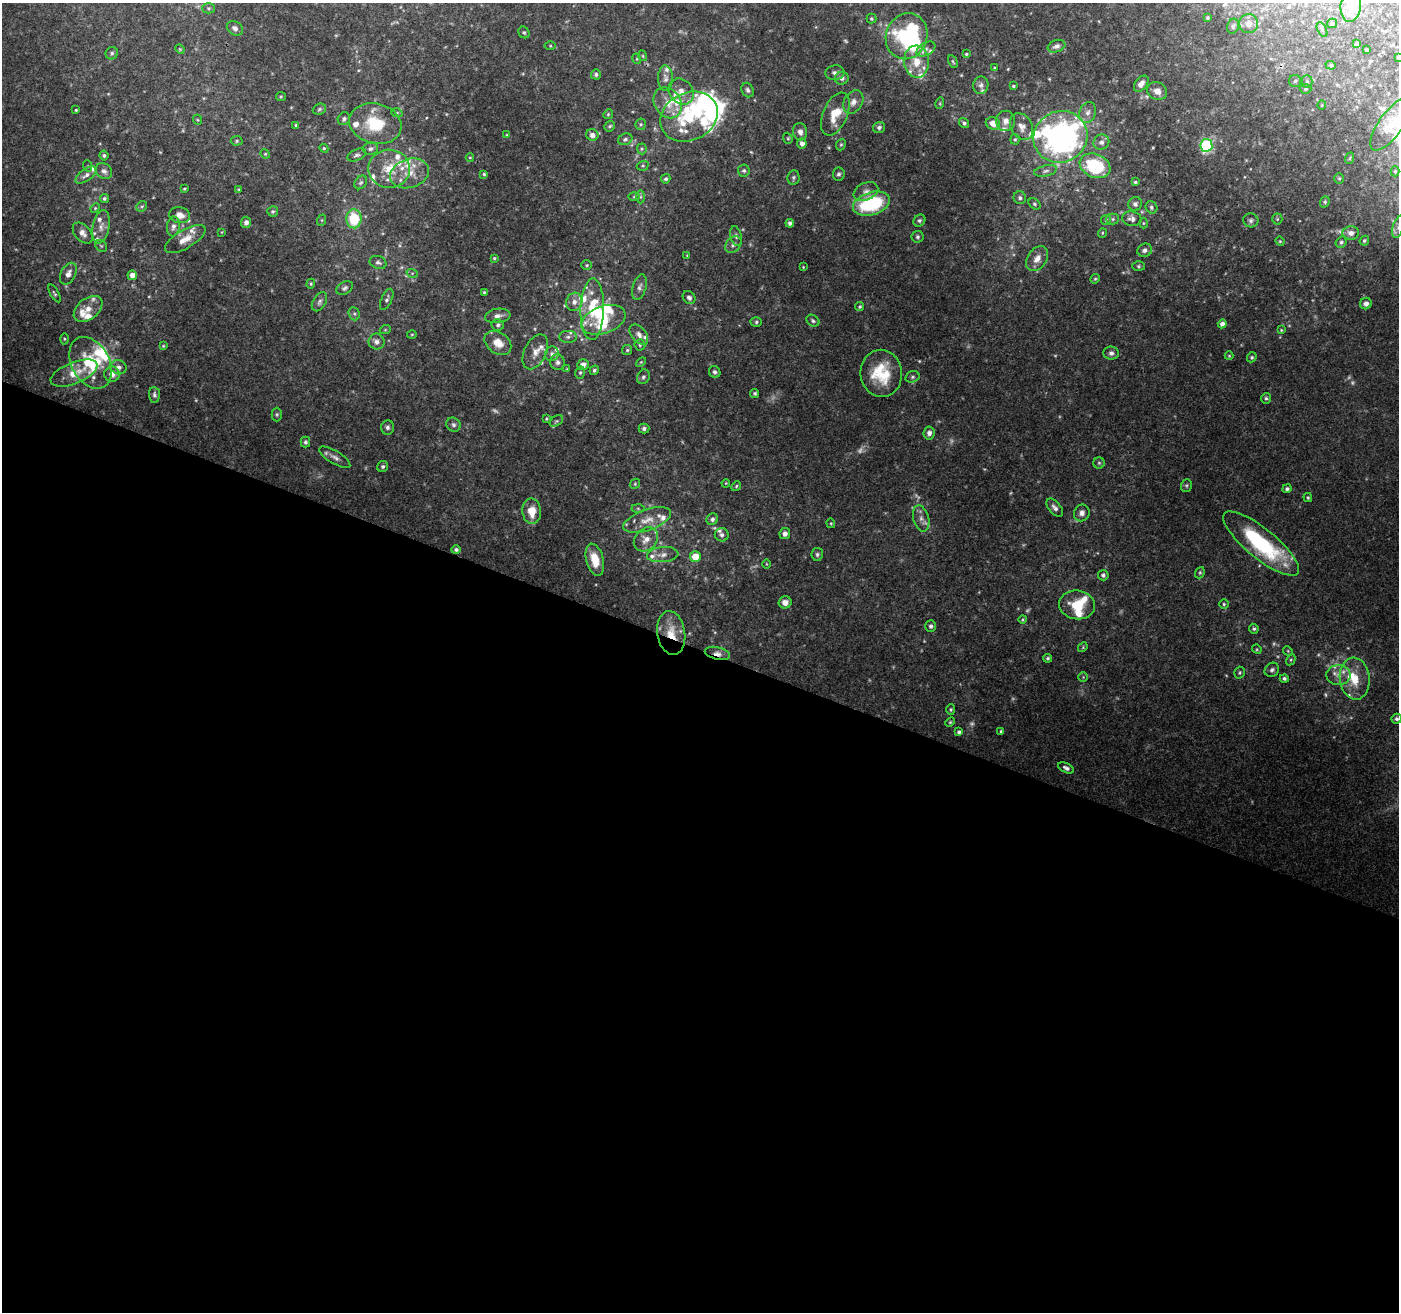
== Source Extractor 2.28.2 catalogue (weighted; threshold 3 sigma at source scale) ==
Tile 14 of 4 x 4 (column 2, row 4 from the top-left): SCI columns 1409-2805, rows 276-1585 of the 5600 x 5726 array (HDU 1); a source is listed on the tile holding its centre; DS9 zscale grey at full resolution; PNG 1401 x 1314 px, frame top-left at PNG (2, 3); each listed source drawn as its Kron ellipse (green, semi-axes under 4 px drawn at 4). Shown black and unused: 51% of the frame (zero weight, under 3 of 4 exposures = <1% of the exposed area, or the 3 px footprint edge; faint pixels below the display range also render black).
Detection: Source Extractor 2.28.2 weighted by HDU 2 'WHT'; one run over the whole footprint, this tile lists its part. Background 0.111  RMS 0.0061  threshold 0.0276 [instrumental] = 3 sigma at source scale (4.5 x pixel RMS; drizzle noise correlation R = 1.50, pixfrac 1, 0.0396/0.0396 arcsec/px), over >= 5 px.
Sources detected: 355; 23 too faint to see at this stretch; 7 inside a brighter object's white glare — neither listed nor drawn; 56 inside a brighter listed object's ellipse — not listed separately; the other 269 listed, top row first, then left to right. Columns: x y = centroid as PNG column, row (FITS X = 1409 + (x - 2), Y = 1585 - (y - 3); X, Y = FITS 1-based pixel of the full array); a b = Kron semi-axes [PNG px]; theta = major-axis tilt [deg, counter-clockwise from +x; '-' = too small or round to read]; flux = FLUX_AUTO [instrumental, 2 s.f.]
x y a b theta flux
1351 6 16 10 82 7.2
208 8 6 5 - 1.2
1207 18 3 3 - 0.84
871 19 5 5 - 0.85
1332 23 5 4 - 0.79
1248 24 9 9 - 4.4
1233 26 7 6 - 1.7
235 28 9 6 -35 2.3
1322 30 8 4 -62 1
524 32 6 5 - 1.1
907 36 23 20 69 54
1357 44 4 3 - 1.2
550 46 5 3 - 0.59
1056 46 9 6 19 2.8
180 49 5 4 - 0.64
926 49 10 6 30 2.5
1366 50 3 2 - 0.75
112 53 6 6 - 1.3
966 54 4 3 - 0.79
643 56 5 3 - 0.61
1398 57 3 2 - 0.38
637 59 5 3 - 0.7
916 62 16 12 -86 11
953 62 7 3 -63 0.77
1331 65 5 4 - 0.82
994 68 4 3 - 0.49
835 73 9 7 9 2.5
596 74 5 5 - 1.2
665 78 13 7 -88 2.9
842 78 7 6 - 2.4
1295 81 6 6 - 1.3
1307 82 6 5 - 1.4
1141 84 9 6 52 3.1
981 85 9 7 78 2.2
1013 86 3 3 - 0.8
1305 89 6 5 - 0.91
748 90 7 5 -65 1.7
1157 91 10 8 -30 4.4
681 92 14 11 -48 6.8
281 97 5 4 - 0.66
853 102 12 9 58 3.9
668 103 16 13 -56 10
940 103 6 3 73 0.64
1322 105 4 4 - 0.65
319 109 7 5 23 1.2
76 110 3 3 - 0.66
1088 112 11 8 69 3.3
397 113 6 3 -17 0.8
608 114 5 4 - 0.79
835 114 23 12 66 13
689 117 30 24 26 37
344 119 6 6 - 1.7
198 120 5 3 - 0.55
1006 121 10 9 - 4.2
964 123 5 4 - 1.4
993 123 7 6 - 5.9
375 124 26 20 -14 25
641 124 6 5 - 0.99
1391 124 31 12 54 11
296 125 3 3 - 0.63
610 126 5 5 - 1.1
1022 126 14 10 -60 5.2
879 128 6 5 - 1.6
800 132 9 7 -79 3
507 135 4 3 - 0.54
592 135 6 5 - 2.9
1060 137 27 25 27 190
788 138 6 4 -70 0.84
625 139 7 5 21 1.6
1015 139 5 4 - 0.93
237 141 6 4 3 0.98
1101 142 8 7 - 2.9
802 143 5 4 - 3.2
841 145 6 4 67 0.83
1206 145 6 6 - 68
324 148 4 4 - 0.85
371 149 7 6 - 1.9
642 149 5 5 - 0.93
265 154 5 4 - 0.66
104 155 5 4 - 1.1
357 155 10 5 23 1.7
470 158 4 3 - 0.51
1350 158 6 3 72 0.57
88 166 6 3 -71 0.6
643 166 6 4 19 0.91
1095 166 16 11 -22 36
389 169 21 19 -2 17
104 171 9 7 -40 2.7
744 171 6 6 - 1.3
1045 171 12 5 13 2
1395 171 5 4 - 0.79
410 173 20 14 19 12
484 174 4 4 - 0.8
839 174 6 6 - 1.3
86 175 12 6 35 3
793 178 7 6 - 1.4
1339 178 5 4 - 0.84
666 179 5 4 - 1.2
361 182 7 5 53 1.3
1135 182 4 3 - 0.93
184 189 3 3 - 0.73
238 189 3 3 - 0.54
866 191 13 8 24 3.8
634 197 6 4 2 0.79
640 197 6 4 89 1.1
104 198 4 4 - 1.2
1020 198 6 6 - 1.6
1325 202 6 4 70 1.1
871 204 19 11 17 48
1034 204 7 5 -41 1
1135 204 7 6 - 1.8
142 206 6 4 42 1.1
1151 207 6 5 - 1.3
95 208 5 4 - 0.66
273 211 5 5 - 1
180 215 10 8 -14 5.3
354 219 9 7 -87 25
1113 219 6 5 - 1.1
1132 219 10 7 -10 2.5
1277 219 5 5 - 0.9
322 220 6 4 72 0.7
1106 220 5 5 - 0.83
1251 220 7 7 - 1.6
919 221 6 5 - 1.3
246 222 6 5 - 2.4
790 223 4 4 - 1.4
1143 223 5 3 - 0.56
173 226 10 6 82 3
101 227 17 8 78 4.9
1398 227 11 5 73 2.3
222 232 4 2 - 0.42
83 233 12 8 -49 3.7
1102 233 5 3 - 0.56
1351 233 8 6 1 3.6
736 236 10 5 -76 1.8
917 237 6 6 - 1.3
185 239 23 9 31 7.3
1280 241 5 4 - 0.69
1364 241 5 4 - 1
1341 242 6 5 - 1.3
733 245 9 7 45 2.5
101 246 6 5 - 0.94
1145 250 7 6 - 2.5
687 255 3 3 - 0.44
494 258 4 4 - 0.8
1037 259 13 9 55 5.4
378 262 8 6 -21 2
587 265 5 4 - 0.87
1138 266 6 5 - 1
803 267 2 2 - 0.45
412 273 6 3 -18 0.84
68 274 12 7 63 3.5
132 275 4 4 - 4.4
1095 279 5 4 - 0.74
311 284 5 4 - 0.77
639 287 13 7 73 2.8
345 288 9 6 31 1.8
484 292 4 3 - 0.68
54 293 10 4 -60 1.2
689 297 7 6 - 2.1
387 299 11 5 65 1.8
319 302 10 6 59 2.2
574 302 9 8 - 3.8
1366 303 6 5 - 2.9
860 306 4 4 - 0.92
88 309 16 10 38 6.9
592 309 31 12 89 21
354 314 7 5 -69 1.3
498 316 13 7 8 3.3
603 320 23 13 19 20
813 321 7 5 -34 1.3
756 322 5 5 - 0.99
1222 324 4 4 - 2.7
498 325 6 5 - 1.3
385 330 5 3 - 0.58
1281 330 3 3 - 0.56
412 334 5 3 - 0.6
639 335 12 7 -50 3.4
568 337 9 6 0 1.9
65 339 5 3 - 0.77
377 342 8 8 - 3.1
498 343 15 10 -35 8.3
640 345 5 5 - 1.1
163 346 4 3 - 0.61
627 350 5 5 - 0.94
535 352 19 11 64 6
1111 353 8 6 -7 2.1
552 354 7 7 - 2.3
1229 356 4 4 - 0.64
1252 357 5 4 - 0.98
558 362 8 7 - 2.2
641 362 6 3 44 0.67
90 363 28 19 -61 29
583 365 6 5 - 4.2
119 367 8 7 - 2.9
567 369 4 3 - 0.51
594 370 5 4 - 1.4
715 372 6 5 - 1.6
74 373 25 10 22 12
580 373 6 5 - 1
881 373 23 21 -84 24
112 374 8 7 - 4.5
643 377 7 6 - 1.5
912 377 7 5 16 1.4
755 393 4 4 - 1.1
154 395 8 5 -84 1.6
1266 398 5 4 - 1.1
277 414 7 5 90 1.1
546 419 4 3 - 0.63
556 421 7 5 34 1.1
453 425 7 6 - 1.8
387 427 7 6 - 1.6
644 428 5 5 - 1.6
929 433 6 5 - 2.7
305 442 5 5 - 1.2
335 457 18 6 -31 3.1
1099 463 5 5 - 1
383 466 6 5 - 1.4
726 483 4 3 - 0.54
635 484 5 4 - 0.85
1186 485 6 5 - 0.96
736 486 5 4 - 0.78
1287 489 5 4 - 1.3
1308 498 4 3 - 0.78
638 508 6 4 -2 1
1055 508 11 6 -49 2.4
532 511 13 9 -86 9.8
1082 513 8 7 - 3.1
921 518 13 7 -75 3.8
712 519 6 5 - 1.9
647 520 25 10 19 9.5
831 523 5 4 - 0.72
785 534 5 5 - 2.7
722 535 7 6 - 2
646 539 13 10 43 6.2
1261 543 47 14 -39 62
456 550 4 4 - 1.4
817 554 6 6 - 1.4
663 555 16 7 5 4.4
695 557 5 5 - 9.5
595 560 16 8 -75 12
766 564 5 3 - 0.51
1200 573 6 4 69 0.93
1103 575 5 5 - 1.4
785 602 6 6 - 3.7
1224 604 5 4 - 0.89
1077 605 18 14 -7 16
1022 619 4 4 - 0.71
931 626 5 5 - 1.6
1254 629 5 4 - 1.2
671 633 22 14 -80 13
1083 647 5 4 - 0.67
1257 649 5 4 - 0.7
1288 651 5 4 - 0.68
717 653 13 6 -14 3.4
1048 658 4 4 - 1.1
1291 660 6 4 61 0.85
1272 670 8 6 44 1.7
1240 673 6 5 - 0.92
1338 675 12 10 -3 5.1
1083 677 4 4 - 0.7
1284 678 4 4 - 1.4
1355 679 21 15 -83 15
951 709 5 4 - 0.84
1397 719 5 5 - 1.5
950 722 5 4 - 0.76
1001 731 4 3 - 0.78
959 732 4 4 - 1.4
1066 768 8 4 -26 2.1
Overlapping masked pixels (flux is a lower limit): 2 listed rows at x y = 671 633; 717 653
Isophote crosses this tile's border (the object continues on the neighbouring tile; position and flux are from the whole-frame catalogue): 4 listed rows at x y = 1351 6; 907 36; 1398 57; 1398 227